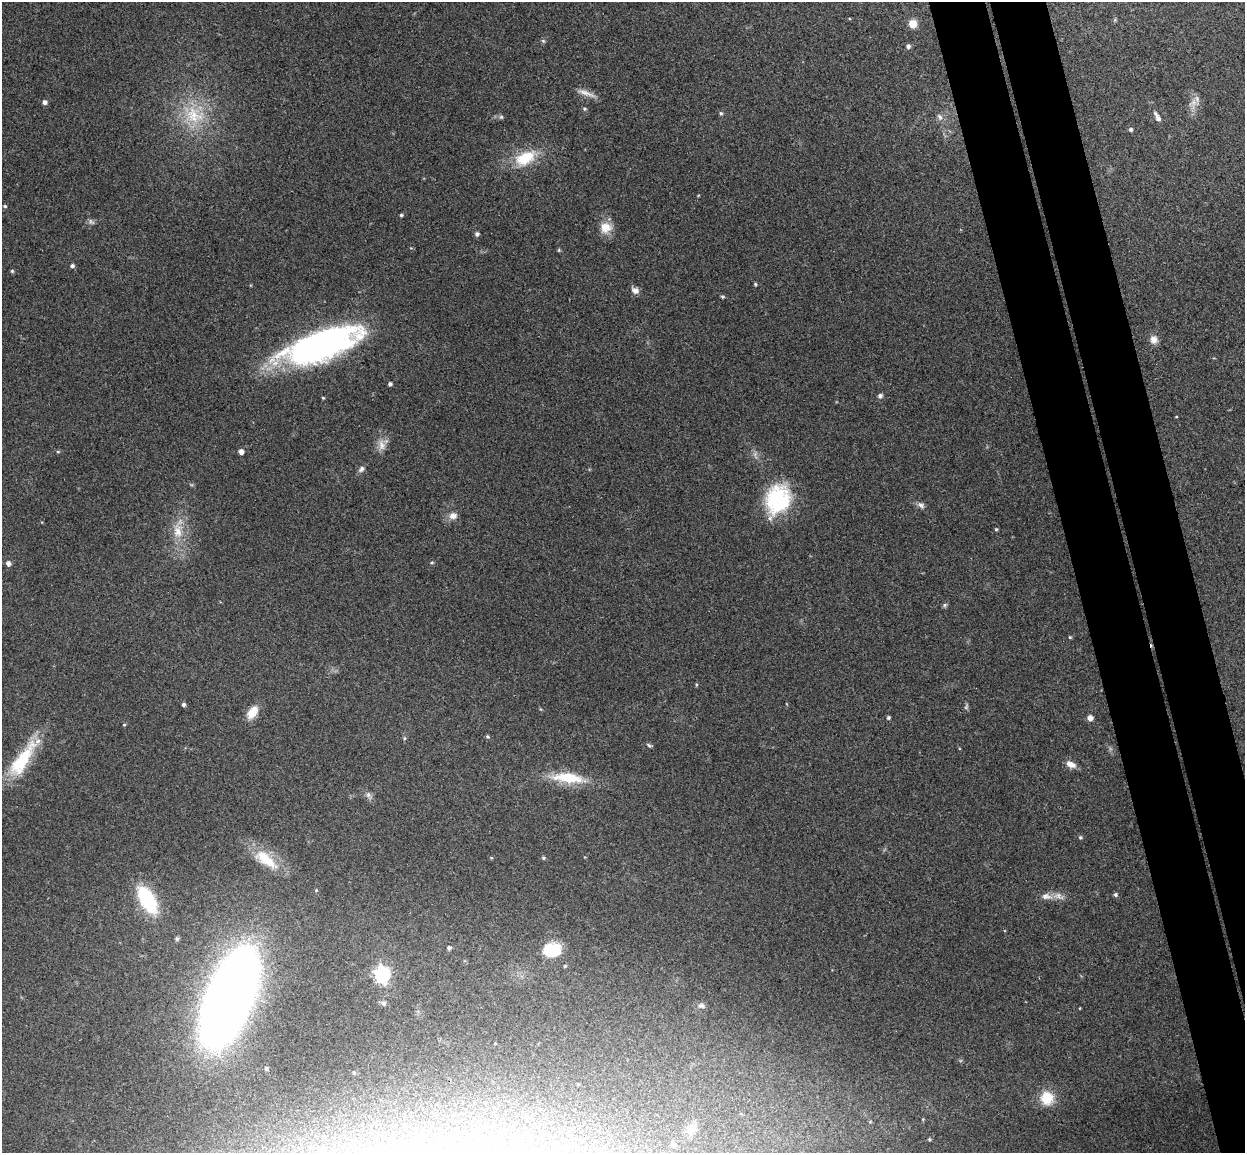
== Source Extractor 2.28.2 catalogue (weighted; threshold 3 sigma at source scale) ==
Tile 6 of 4 x 4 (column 2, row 2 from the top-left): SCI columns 1300-2542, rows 2457-3607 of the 5086 x 5029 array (HDU 1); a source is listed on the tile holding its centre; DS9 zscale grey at full resolution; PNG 1247 x 1155 px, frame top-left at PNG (2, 2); no overlay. Shown black and unused: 8% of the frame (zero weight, under 3 of 4 exposures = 5% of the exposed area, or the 3 px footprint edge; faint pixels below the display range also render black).
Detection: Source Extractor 2.28.2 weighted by HDU 2 'WHT'; one run over the whole footprint, this tile lists its part. Background 0.0705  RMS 0.0075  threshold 0.0339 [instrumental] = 3 sigma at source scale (4.5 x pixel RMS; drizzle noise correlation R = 1.50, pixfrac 1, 0.05/0.05 arcsec/px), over >= 5 px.
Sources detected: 83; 1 too faint to see at this stretch — not listed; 2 inside a brighter listed object's ellipse — not listed separately; the other 80 listed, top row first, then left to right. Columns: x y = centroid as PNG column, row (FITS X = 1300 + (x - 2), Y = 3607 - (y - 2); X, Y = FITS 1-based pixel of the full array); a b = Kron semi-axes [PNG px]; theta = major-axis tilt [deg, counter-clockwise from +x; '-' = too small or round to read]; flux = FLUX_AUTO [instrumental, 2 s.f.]
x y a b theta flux
912 24 6 6 - 13
543 41 6 5 - 1.2
908 46 5 5 - 2.3
586 93 26 6 -21 5.7
45 102 6 5 - 2.6
1193 103 17 12 64 6.9
584 109 6 5 - 1.2
721 113 5 5 - 1.3
194 115 31 28 -14 42
501 117 6 6 - 1.4
940 117 10 7 -66 3.1
1158 118 10 6 -66 3.3
1131 129 5 5 - 1.2
525 158 25 15 28 29
5 206 5 4 - 1
401 215 4 3 - 1.1
606 227 16 14 20 11
477 234 5 5 - 2.1
559 250 5 4 - 0.92
72 266 5 4 - 1.9
12 271 5 5 - 1
755 284 4 4 - 1
635 290 10 7 -34 4.1
723 297 5 5 - 1.1
1154 340 10 9 - 5.3
320 345 72 24 19 300
390 384 4 4 - 1.7
880 396 6 5 - 2.3
323 398 4 3 - 0.82
1176 417 4 3 - 0.54
382 445 17 9 -86 6.7
58 452 6 4 0 0.91
241 452 5 5 - 4.2
361 469 9 6 52 2.6
778 499 36 27 69 58
921 505 11 7 -44 2.9
453 516 10 9 - 5
996 529 4 4 - 0.93
178 531 23 14 -87 15
8 563 6 5 - 3.1
432 563 5 3 - 0.84
945 605 7 5 22 1.4
1070 637 4 3 - 0.86
183 704 4 4 - 1.9
966 707 8 5 70 1.6
252 712 16 9 55 12
888 718 5 4 - 1.3
1090 718 5 5 - 4.4
124 725 5 3 - 0.67
487 736 6 4 -31 0.96
404 738 5 4 - 1.1
649 745 8 4 -24 1.3
22 760 53 16 56 43
1071 764 13 7 -25 5.9
568 778 38 12 -6 30
368 795 12 6 -61 2.9
1080 837 5 4 - 1.3
491 858 5 4 - 0.76
543 858 5 4 - 1.1
266 859 39 15 -36 25
316 890 4 4 - 0.89
1115 895 5 5 - 1.5
1058 896 17 9 -19 5.5
147 900 24 12 -60 70
177 939 6 5 - 1.6
449 948 5 4 - 1.8
552 949 17 12 9 31
565 966 5 4 - 0.85
382 974 7 6 - 210
229 997 66 28 68 1200
383 1003 6 6 - 2.4
701 1006 10 7 10 2.5
1080 1008 4 3 - 0.52
266 1068 4 4 - 1.8
1047 1098 14 14 - 20
923 1119 4 4 - 0.63
870 1122 5 3 - 0.74
691 1129 18 14 55 9.8
929 1139 5 4 - 0.9
673 1145 6 6 - 3.8